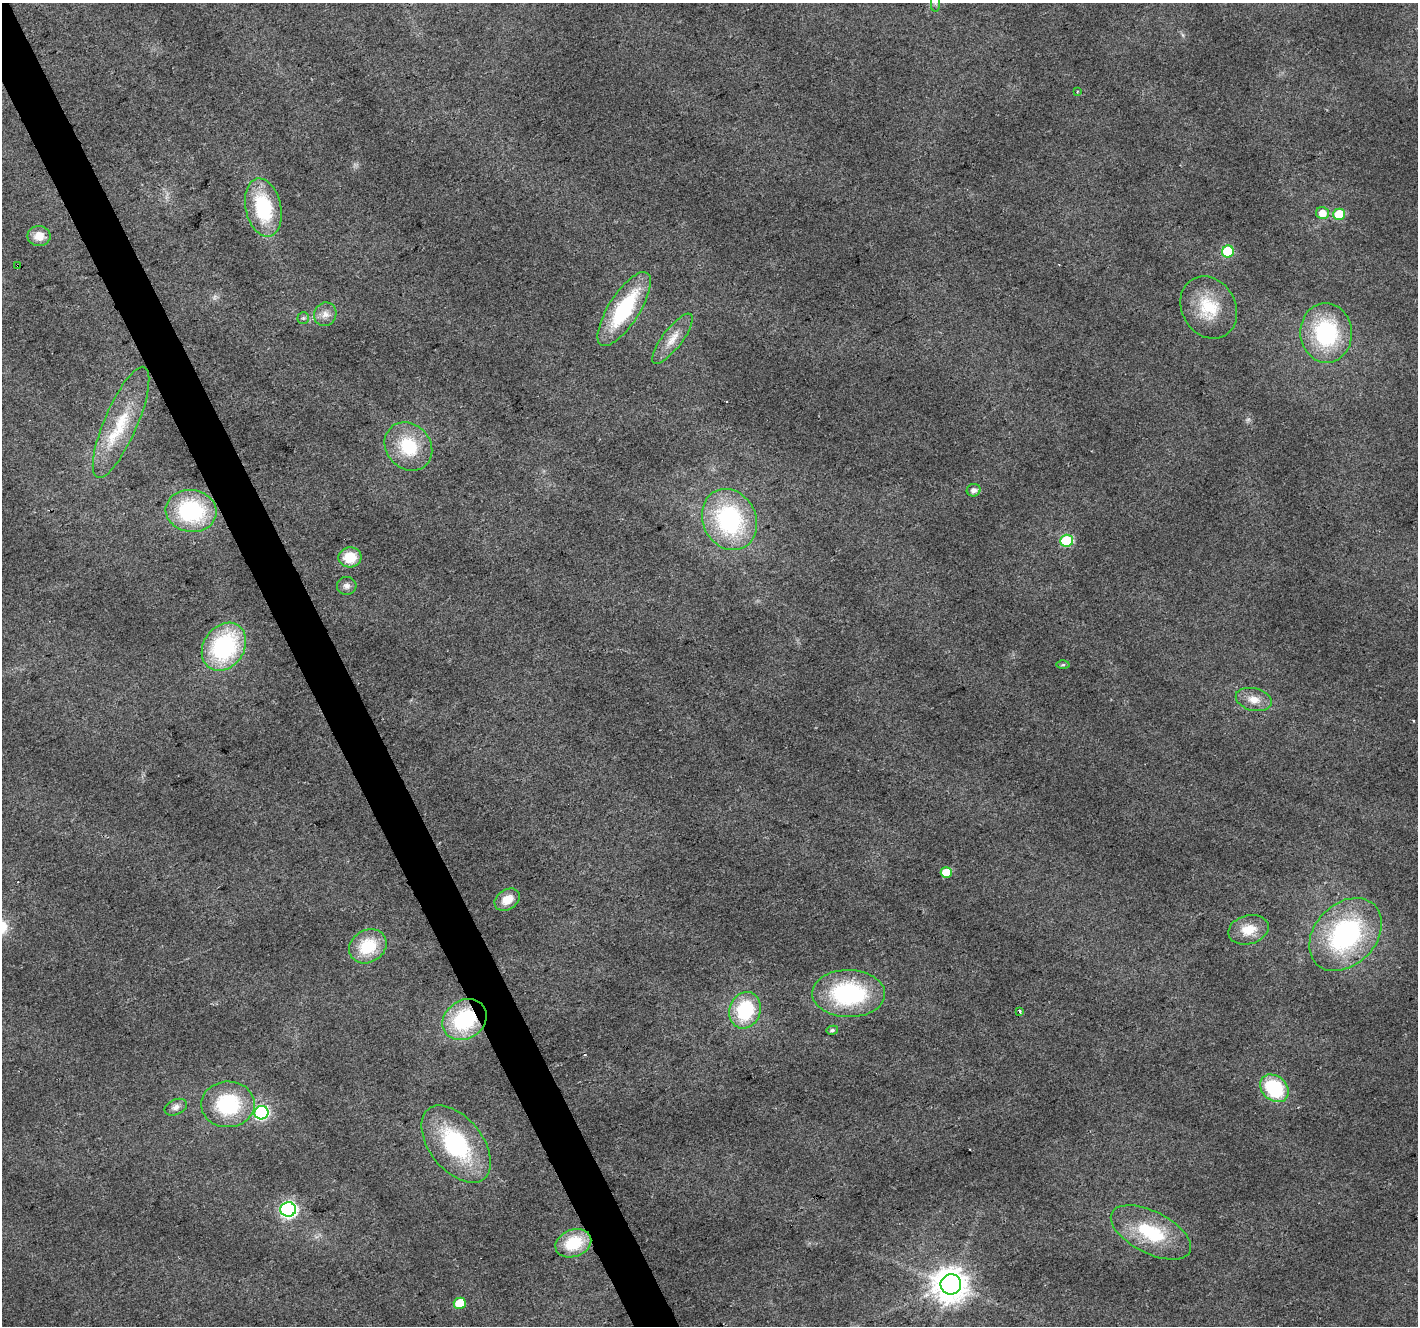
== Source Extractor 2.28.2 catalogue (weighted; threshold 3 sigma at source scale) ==
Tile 11 of 4 x 4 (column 3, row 3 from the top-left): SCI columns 2837-4252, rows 1472-2795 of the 5669 x 5532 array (HDU 1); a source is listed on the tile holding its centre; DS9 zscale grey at full resolution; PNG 1420 x 1328 px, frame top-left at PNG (2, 3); each listed source drawn as its Kron ellipse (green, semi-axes under 4 px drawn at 4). Shown black and unused: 3% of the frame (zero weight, under 2 of 3 exposures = <1% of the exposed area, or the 3 px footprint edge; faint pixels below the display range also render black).
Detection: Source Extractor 2.28.2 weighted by HDU 2 'WHT'; one run over the whole footprint, this tile lists its part. Background 0.0315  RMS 0.0071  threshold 0.0318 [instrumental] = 3 sigma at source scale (4.5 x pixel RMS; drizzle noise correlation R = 1.50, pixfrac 1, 0.0396/0.0396 arcsec/px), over >= 5 px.
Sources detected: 47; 1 too faint to see at this stretch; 1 cosmic-ray / hot-pixel residue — neither listed nor drawn; the other 45 listed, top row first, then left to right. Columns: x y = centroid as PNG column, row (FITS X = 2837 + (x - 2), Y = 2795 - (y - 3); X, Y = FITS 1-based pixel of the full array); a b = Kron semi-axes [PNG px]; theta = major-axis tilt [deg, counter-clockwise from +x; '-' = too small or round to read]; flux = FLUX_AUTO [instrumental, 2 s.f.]
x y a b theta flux
935 3 9 4 90 1.9
1077 91 3 3 - 1
263 207 29 17 -78 54
1322 213 6 6 - 9.2
1339 214 6 5 - 25
39 236 11 10 - 8.5
1228 251 6 6 - 48
18 266 3 2 - 1.4
1209 307 32 27 -59 30
624 309 43 15 57 56
325 314 12 11 - 5.4
303 318 6 6 - 1.3
1326 333 30 26 -86 71
673 339 30 10 53 11
121 422 60 16 67 36
408 447 26 22 -48 36
974 490 7 6 - 3.5
191 511 25 21 -8 73
729 520 31 26 -63 89
1067 541 6 6 - 45
350 557 11 10 - 18
347 586 10 9 - 3.3
224 647 26 20 55 91
1063 665 6 4 1 1
1254 699 18 11 -14 8.9
946 872 5 5 - 17
507 900 14 10 33 11
1248 930 21 14 15 14
1345 934 41 30 46 120
368 946 19 16 30 29
849 994 36 23 -1 86
745 1010 18 15 70 46
1020 1011 4 3 - 2.4
465 1020 23 19 34 62
832 1030 6 4 10 1.6
1274 1088 15 12 -43 52
228 1104 27 23 2 53
176 1107 12 7 23 3.6
261 1113 7 6 - 120
456 1144 45 26 -51 82
288 1209 7 7 - 200
1151 1232 44 21 -27 46
573 1243 18 13 22 30
951 1284 10 10 - 1400
460 1303 6 5 - 18
Overlapping masked pixels (flux is a lower limit): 2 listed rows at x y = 18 266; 465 1020
Isophote crosses this tile's border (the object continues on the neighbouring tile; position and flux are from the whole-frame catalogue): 1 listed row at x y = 935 3